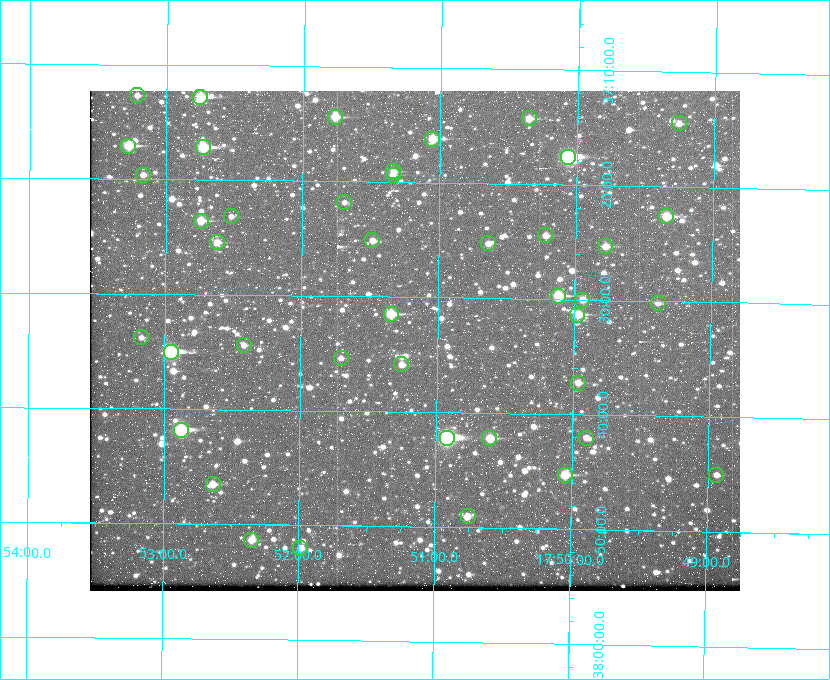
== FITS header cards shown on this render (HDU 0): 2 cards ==
NAXIS1  =                  650
NAXIS2  =                  500

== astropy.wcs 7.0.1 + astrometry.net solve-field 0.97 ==
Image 650 x 500 px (HDU 0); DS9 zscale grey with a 90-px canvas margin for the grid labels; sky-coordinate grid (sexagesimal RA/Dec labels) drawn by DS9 from the SOLVED WCS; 42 Tycho-2 reference stars matched to detected sources circled (green)
Header WCS: none
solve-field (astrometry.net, Tycho-2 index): SOLVED blind (the file carries no WCS)
Solved WCS: RA---TAN-SIP/DEC--TAN-SIP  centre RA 17:51:10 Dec +37:34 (267.79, +37.56 deg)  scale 5.23 arcsec/px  FOV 56.7' x 43.6'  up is +179 deg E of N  parity flipped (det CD > 0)
(file carries no celestial WCS; the grid is the blind solution)
Tycho-2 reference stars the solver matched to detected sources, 42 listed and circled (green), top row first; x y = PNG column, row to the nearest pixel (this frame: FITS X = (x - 90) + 1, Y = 500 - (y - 91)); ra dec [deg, ICRS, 3 dp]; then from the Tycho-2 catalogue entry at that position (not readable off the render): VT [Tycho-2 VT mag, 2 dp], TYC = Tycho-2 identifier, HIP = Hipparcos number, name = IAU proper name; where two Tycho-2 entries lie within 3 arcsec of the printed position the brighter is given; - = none
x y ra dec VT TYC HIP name
137 95 268.304 +37.212 11.98 2620-648-1 - -
200 97 268.189 +37.213 9.71 2620-542-1 - -
335 117 267.943 +37.240 10.39 2620-505-1 - -
529 118 267.589 +37.238 11.09 2619-212-1 - -
679 123 267.316 +37.242 12.03 2619-611-1 - -
432 139 267.764 +37.270 10.17 2620-784-1 - -
128 146 268.319 +37.285 9.88 2620-536-1 - -
203 147 268.183 +37.286 8.98 2620-786-1 87506 -
568 157 267.517 +37.293 8.96 2619-379-1 - -
393 171 267.835 +37.318 11.84 2620-340-1 - -
143 175 268.292 +37.327 11.78 2620-271-1 - -
393 175 267.836 +37.323 11.47 2620-19-1 - -
344 202 267.924 +37.364 11.94 2620-391-1 - -
231 216 268.131 +37.386 12.62 2620-526-1 - -
666 216 267.335 +37.377 10.60 2619-634-1 - -
201 221 268.186 +37.393 10.44 2620-175-1 - -
545 235 267.555 +37.408 11.50 2619-358-1 - -
372 240 267.871 +37.419 11.35 2620-812-1 - -
217 242 268.156 +37.424 11.25 2620-712-1 - -
488 243 267.660 +37.420 11.49 2619-130-1 - -
605 246 267.445 +37.422 11.17 2619-451-1 - -
558 296 267.531 +37.495 10.07 2619-274-1 - -
582 300 267.485 +37.500 11.33 2619-40-1 - -
658 303 267.347 +37.503 12.15 3088-638-1 - -
391 314 267.836 +37.525 9.96 3089-889-1 - -
577 315 267.494 +37.522 10.35 3088-270-1 - -
141 337 268.293 +37.563 12.13 3089-703-1 - -
244 345 268.105 +37.573 11.82 3089-995-1 - -
171 352 268.239 +37.584 8.64 3089-755-1 - -
341 358 267.927 +37.590 11.84 3089-1137-1 - -
401 364 267.815 +37.598 11.54 3089-1081-1 - -
578 383 267.491 +37.621 11.40 3088-1284-1 - -
181 430 268.219 +37.697 8.93 3089-671-1 - -
447 438 267.730 +37.705 8.13 3089-1203-1 87349 -
489 438 267.652 +37.703 11.04 3089-693-1 - -
586 438 267.474 +37.700 11.92 3088-786-1 - -
565 475 267.512 +37.755 10.10 3089-2332-1 - -
716 475 267.234 +37.751 12.40 3088-1142-1 - -
213 484 268.159 +37.775 11.22 3089-2245-1 - -
468 516 267.689 +37.817 11.78 3089-2065-1 - -
251 540 268.087 +37.856 11.54 3089-2086-1 - -
300 548 267.996 +37.867 12.03 3089-2079-1 - -